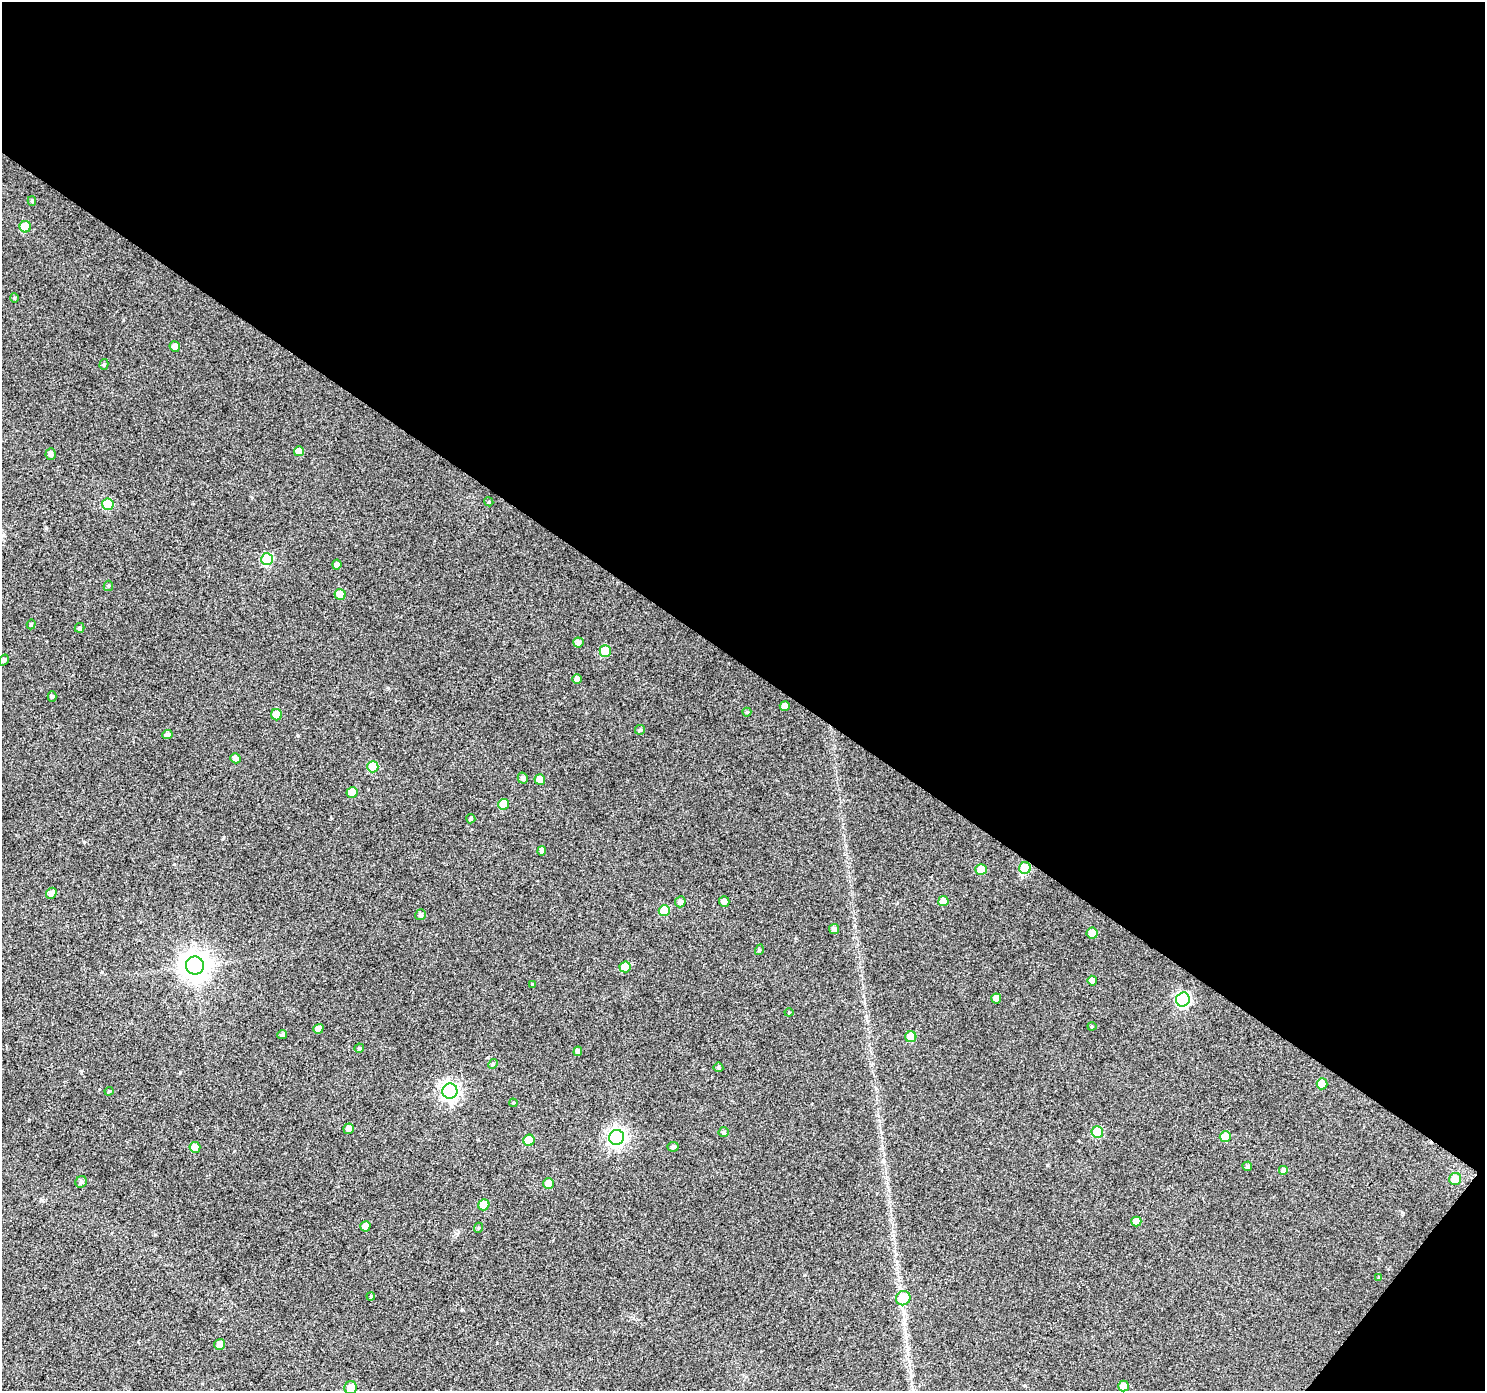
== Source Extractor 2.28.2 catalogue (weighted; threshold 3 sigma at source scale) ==
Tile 2 of 2 x 2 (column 2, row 1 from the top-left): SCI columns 1484-2966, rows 1504-2892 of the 2968 x 2988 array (HDU 1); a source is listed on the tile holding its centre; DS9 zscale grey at full resolution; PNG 1487 x 1393 px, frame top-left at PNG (2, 2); each listed source drawn as its Kron ellipse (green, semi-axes under 4 px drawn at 4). Shown black and unused: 49% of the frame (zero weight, under 3 of 4 exposures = <1% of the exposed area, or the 3 px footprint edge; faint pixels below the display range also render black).
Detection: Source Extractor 2.28.2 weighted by HDU 2 'WHT'; one run over the whole footprint, this tile lists its part. Background 0.0456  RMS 0.011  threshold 0.051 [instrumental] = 3 sigma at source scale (4.5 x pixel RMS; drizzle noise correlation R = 1.50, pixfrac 1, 0.0396/0.0396 arcsec/px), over >= 5 px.
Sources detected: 87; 1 cosmic-ray / hot-pixel residue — neither listed nor drawn; the other 86 listed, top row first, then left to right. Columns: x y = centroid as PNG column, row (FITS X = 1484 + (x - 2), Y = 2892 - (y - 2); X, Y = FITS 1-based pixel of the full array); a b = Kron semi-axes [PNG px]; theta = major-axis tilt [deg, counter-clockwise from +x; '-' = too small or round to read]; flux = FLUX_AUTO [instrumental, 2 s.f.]
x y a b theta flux
32 201 5 4 - 1.6
25 227 5 5 - 34
14 298 4 4 - 1.3
175 346 5 5 - 6.7
104 364 5 4 - 1.7
299 451 5 5 - 9
51 454 5 5 - 3.7
489 502 4 3 - 1
108 504 6 5 - 37
267 559 6 6 - 74
337 565 5 4 - 5
108 586 5 4 - 1.5
340 594 5 5 - 14
31 624 5 4 - 1.5
80 628 5 4 - 2.1
578 643 5 5 - 3.8
605 651 5 5 - 28
4 660 6 4 55 2.9
577 679 5 4 - 4.1
52 696 5 4 - 2
785 706 5 5 - 8.1
747 712 4 4 - 1.6
276 715 6 5 - 14
640 730 5 4 - 1.5
167 735 5 4 - 3.2
235 758 5 5 - 4.5
373 767 5 5 - 33
523 778 5 5 - 3.1
540 779 5 5 - 9
352 792 5 5 - 17
504 804 5 5 - 16
471 819 4 4 - 2.2
542 851 5 4 - 2.9
1025 868 6 5 - 50
981 869 5 5 - 11
51 893 6 5 - 3.9
943 901 5 5 - 10
680 902 5 5 - 4
724 902 5 5 - 4.7
664 910 5 5 - 27
421 915 5 5 - 2.9
834 929 5 5 - 3.5
1092 933 5 5 - 12
759 950 5 3 - 1.1
195 965 9 9 - 1300
625 967 5 5 - 23
1092 981 5 5 - 6.5
532 984 4 4 - 1.1
996 999 5 5 - 5.5
1183 999 7 6 - 190
789 1012 4 4 - 1
1092 1026 4 4 - 1.1
318 1029 5 4 - 5.3
282 1035 5 4 - 2.5
911 1037 5 5 - 20
359 1048 4 4 - 1.7
578 1051 5 4 - 4.7
493 1064 5 4 - 1.5
718 1067 5 5 - 1.9
1322 1084 5 5 - 17
109 1091 4 4 - 1.1
450 1091 7 7 - 400
513 1103 4 4 - 1.2
349 1129 5 5 - 6
724 1132 5 5 - 2.2
1097 1132 6 5 - 40
617 1137 8 7 - 400
1225 1137 5 5 - 21
529 1140 6 5 - 28
195 1147 5 5 - 11
673 1147 5 5 - 2.5
1247 1166 5 4 - 2.5
1284 1170 5 5 - 5.4
1455 1179 6 6 - 22
81 1182 6 5 - 2.8
549 1183 5 5 - 11
484 1205 5 5 - 18
1136 1221 5 5 - 12
365 1226 5 5 - 6.9
478 1228 5 3 - 1
1379 1278 4 3 - 1.1
371 1296 4 3 - 1
903 1298 7 7 - 28
220 1344 5 5 - 7.7
1123 1386 5 5 - 11
351 1388 6 6 - 11
Overlapping masked pixels (flux is a lower limit): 1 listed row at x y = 1025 868
Isophote crosses this tile's border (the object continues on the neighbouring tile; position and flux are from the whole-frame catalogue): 1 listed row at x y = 351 1388
Unlisted compact peaks at least as high as the median listed source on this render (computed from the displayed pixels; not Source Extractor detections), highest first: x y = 84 842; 46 528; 298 736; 81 1071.